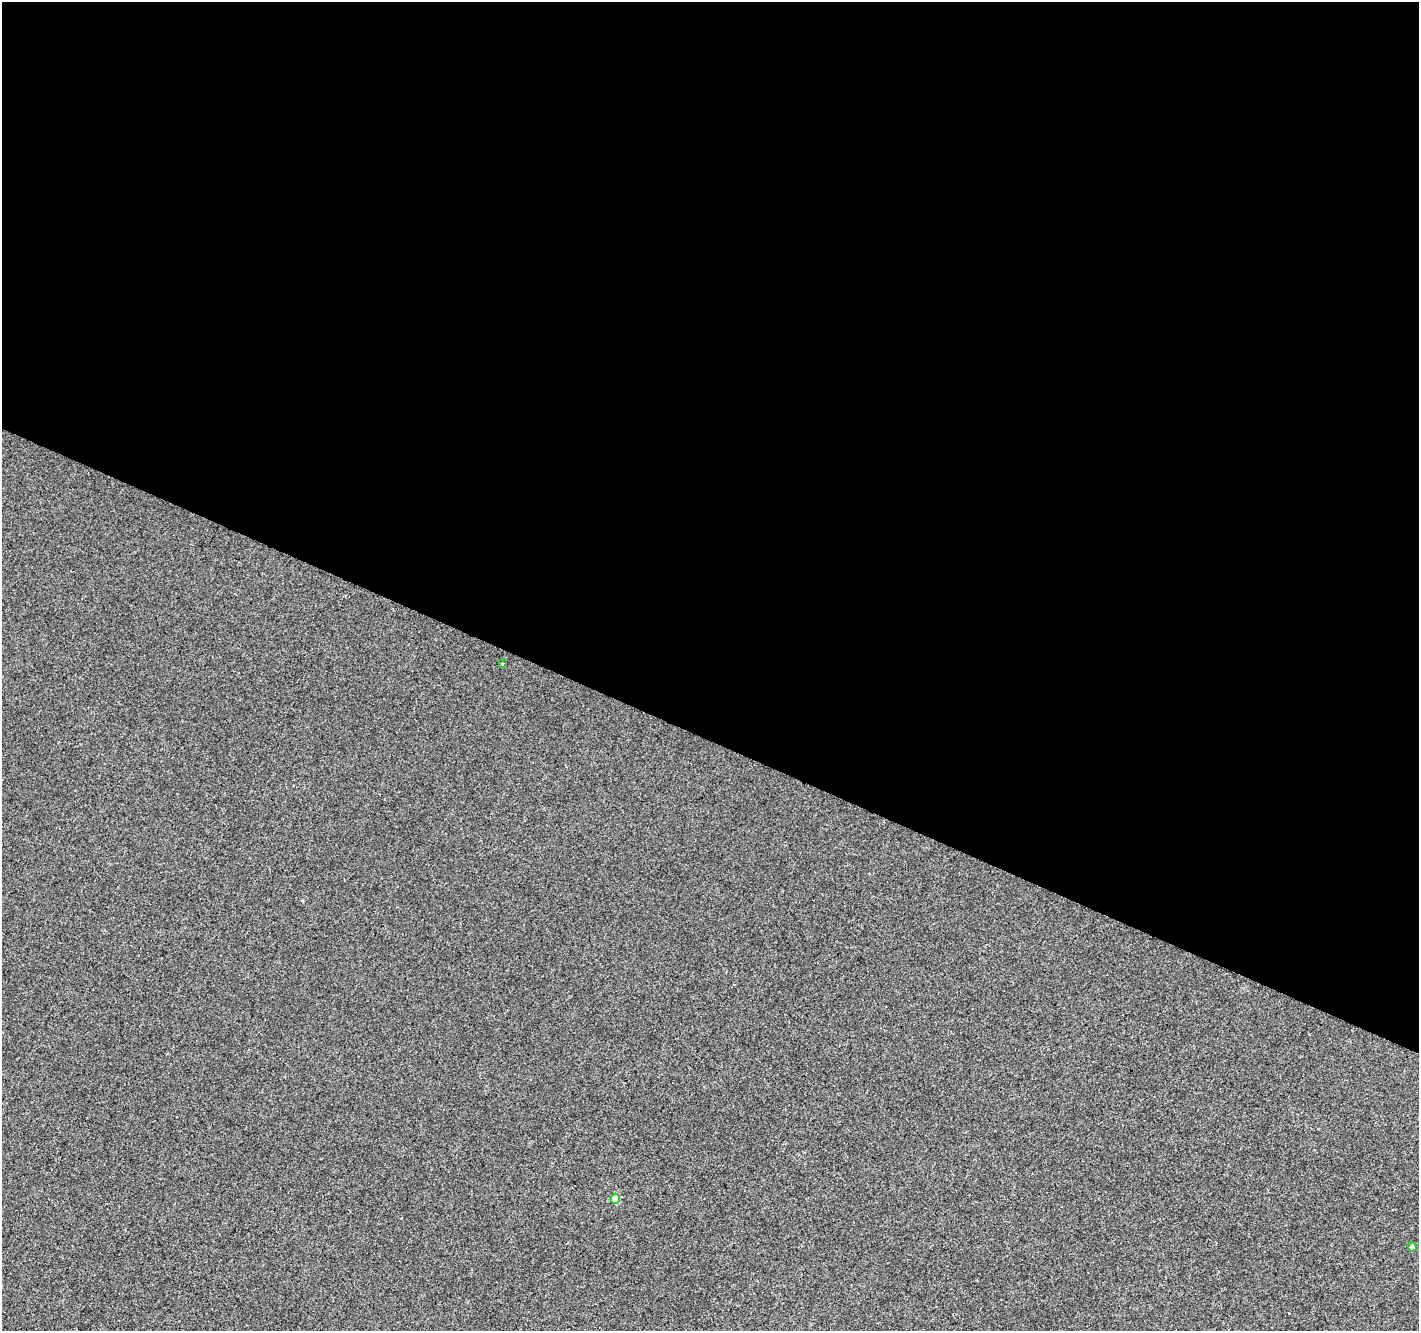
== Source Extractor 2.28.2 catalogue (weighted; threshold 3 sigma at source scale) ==
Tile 3 of 4 x 4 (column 3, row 1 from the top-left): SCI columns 2841-4257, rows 4256-5584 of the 5674 x 5788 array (HDU 1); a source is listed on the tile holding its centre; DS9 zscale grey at full resolution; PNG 1421 x 1333 px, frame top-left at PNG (2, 2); each listed source drawn as its Kron ellipse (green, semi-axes under 4 px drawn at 4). Shown black and unused: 56% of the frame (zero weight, under 2 of 3 exposures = <1% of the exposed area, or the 3 px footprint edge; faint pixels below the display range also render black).
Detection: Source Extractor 2.28.2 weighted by HDU 2 'WHT'; one run over the whole footprint, this tile lists its part. Background -9.49e-05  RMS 0.0042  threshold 0.0189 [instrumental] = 3 sigma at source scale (4.5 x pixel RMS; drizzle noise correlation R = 1.50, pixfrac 1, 0.0396/0.0396 arcsec/px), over >= 5 px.
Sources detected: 3; all 3 listed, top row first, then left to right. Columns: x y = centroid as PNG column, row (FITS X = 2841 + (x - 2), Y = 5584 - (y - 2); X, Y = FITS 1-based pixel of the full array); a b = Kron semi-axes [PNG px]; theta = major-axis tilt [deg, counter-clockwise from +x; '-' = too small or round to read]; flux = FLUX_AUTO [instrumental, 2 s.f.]
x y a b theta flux
502 664 3 2 - 0.45
615 1199 5 5 - 10
1412 1247 4 4 - 2.1